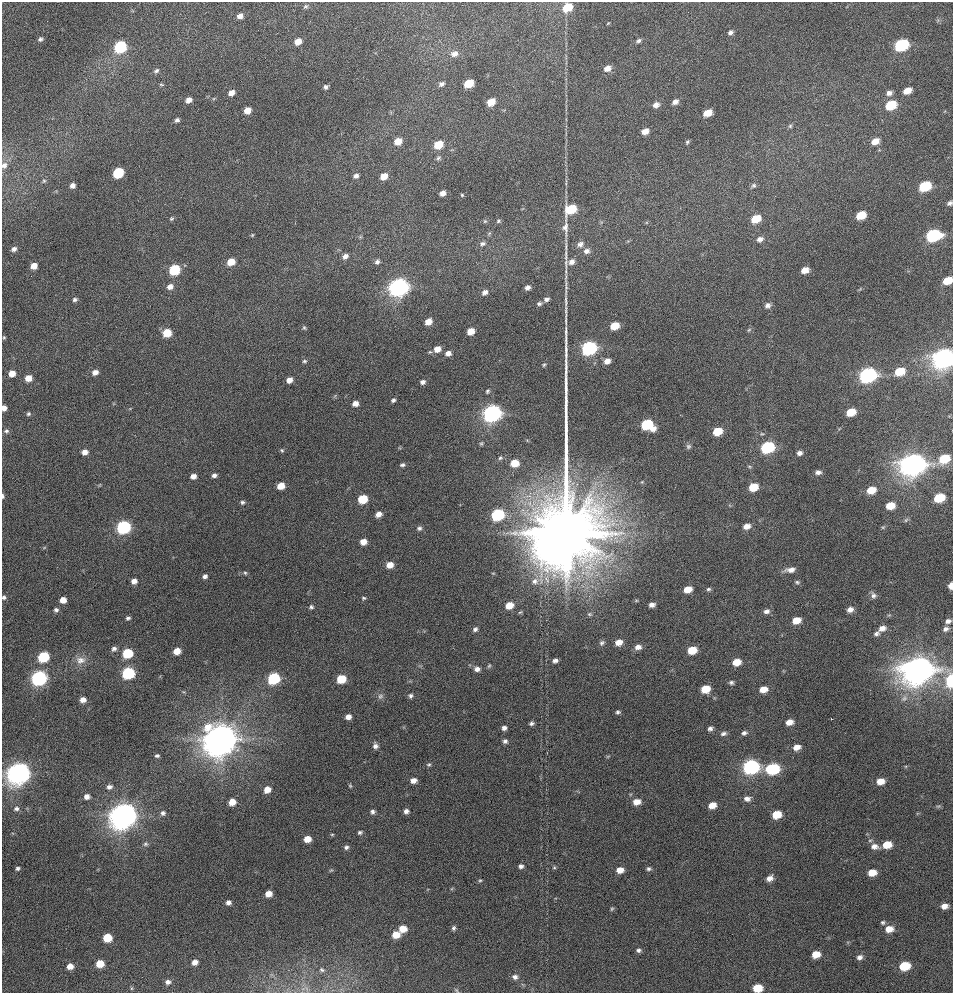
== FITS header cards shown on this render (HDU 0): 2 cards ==
NAXIS1  =                  951 / Axis length
NAXIS2  =                  991 / Axis length

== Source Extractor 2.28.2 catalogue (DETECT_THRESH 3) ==
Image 951 x 991 px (HDU 0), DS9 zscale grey, 1 PNG px = 1 image px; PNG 955 x 995 px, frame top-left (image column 1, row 991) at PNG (2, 2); no overlay
Background 84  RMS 4.7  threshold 14.1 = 3 sigma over >= 5 px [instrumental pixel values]
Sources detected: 268; all 268 listed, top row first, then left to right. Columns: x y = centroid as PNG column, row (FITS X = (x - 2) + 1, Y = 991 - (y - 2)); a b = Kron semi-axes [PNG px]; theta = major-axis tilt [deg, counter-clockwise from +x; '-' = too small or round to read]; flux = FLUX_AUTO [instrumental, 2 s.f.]
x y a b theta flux
306 6 7 5 42 6.4e+02
567 7 8 6 31 9.3e+03
240 16 6 5 - 1.8e+03
608 23 4 2 - 2.6e+02
730 32 7 5 43 9.9e+02
40 39 6 5 - 7.4e+02
298 41 6 5 - 3.0e+03
638 41 7 5 29 7.8e+02
901 45 9 6 25 4.1e+04
120 47 7 6 - 3.8e+04
454 54 10 8 11 2.1e+03
607 68 7 6 - 2.6e+03
156 71 8 5 32 8.6e+02
468 83 7 6 - 9.9e+03
441 84 7 5 29 1.1e+03
161 85 7 3 -9 3.7e+02
326 87 5 4 - 8.0e+02
907 91 7 5 25 3.9e+03
231 93 6 5 - 2.4e+03
889 93 8 6 15 1.5e+03
188 100 6 5 - 2.1e+03
491 102 7 5 28 5.5e+03
675 102 7 5 29 1.5e+03
656 105 7 6 - 1.8e+03
891 105 8 6 25 1.4e+04
247 110 6 5 - 3.5e+03
707 113 7 5 24 5.0e+03
177 120 5 5 - 9.3e+02
790 126 6 5 - 5.6e+02
645 131 7 5 18 2.7e+03
398 141 7 6 - 4.3e+03
875 141 8 6 26 3.6e+03
687 142 5 4 - 5.1e+02
438 145 7 6 - 8.1e+03
438 158 7 6 - 6.9e+02
4 165 8 7 - 1.2e+03
118 173 7 6 - 2.2e+04
356 176 6 5 - 1.2e+03
384 176 6 5 - 3.8e+03
44 181 5 4 - 4.6e+02
566 182 12 2 90 7.3e+02
754 185 8 6 43 7.6e+02
73 186 5 5 - 1.5e+03
925 186 8 6 24 2.2e+04
443 193 5 5 - 1.9e+03
462 195 4 4 - 3.8e+02
950 203 6 5 - 9.2e+02
571 209 8 6 33 1.6e+04
861 215 8 6 23 8.6e+03
171 219 6 5 - 5.2e+02
756 219 8 6 25 8.5e+03
485 221 6 5 - 4.4e+02
498 221 6 5 - 5.5e+02
565 228 20 7 -88 2.4e+03
489 234 6 4 21 4.1e+02
252 235 5 4 - 3.4e+02
933 235 9 7 15 4.7e+04
760 239 7 6 - 1.6e+03
482 244 8 6 3 9.6e+02
580 244 8 7 - 1.4e+03
14 249 7 5 25 1.2e+03
586 251 8 6 14 1.5e+03
345 256 8 6 30 1.4e+03
231 262 6 5 - 5.7e+03
377 262 6 5 - 1.0e+03
572 262 8 7 - 1.7e+03
34 266 6 5 - 3.2e+03
174 270 7 6 - 2.3e+04
805 270 7 5 20 3.2e+03
947 281 7 5 22 7.5e+03
170 287 7 6 - 1.9e+03
398 287 8 7 - 2.1e+05
527 288 6 5 - 1.3e+03
485 292 7 6 - 1.5e+03
546 299 7 5 18 1.1e+03
75 300 6 5 - 8.1e+02
539 303 7 5 13 8.1e+02
768 305 8 7 - 1.4e+03
428 322 6 5 - 3.5e+03
615 326 7 5 21 7.1e+03
304 328 6 5 - 5.0e+02
749 330 6 5 - 5.3e+02
471 331 6 5 - 4.1e+03
167 333 6 6 - 8.1e+03
4 337 5 4 - 3.8e+02
589 348 8 7 - 7.7e+04
437 349 7 6 - 2.9e+03
448 353 6 5 - 1.7e+03
944 358 9 7 21 3.3e+05
304 361 6 4 2 5.6e+02
607 361 6 5 - 2.1e+03
544 365 6 4 65 4.6e+02
900 371 8 6 21 9.0e+03
95 372 7 5 21 2.0e+03
12 373 6 5 - 3.2e+03
868 375 9 7 18 1.1e+05
28 378 6 5 - 3.8e+03
289 380 5 5 - 2.3e+03
423 382 5 4 - 1.1e+03
487 391 5 4 - 5.2e+02
393 400 4 4 - 7.0e+02
355 403 6 5 - 2.1e+03
4 408 5 4 - 1.9e+03
851 412 7 6 - 7.4e+03
492 413 8 7 - 1.7e+05
28 414 6 5 - 5.7e+02
647 425 9 7 -23 2.5e+04
6 431 7 5 -1 7.1e+02
717 431 7 5 20 8.2e+03
762 434 6 3 -1 3.7e+02
481 443 5 4 - 4.1e+02
688 446 7 6 - 7.3e+02
767 447 8 6 17 4.4e+04
282 450 5 4 - 4.6e+02
85 452 6 5 - 2.1e+03
799 453 6 5 - 1.2e+03
500 458 6 5 - 5.4e+02
944 459 8 6 22 1.1e+04
515 463 7 6 - 5.8e+03
912 464 10 8 16 4.6e+05
402 465 6 4 10 7.0e+02
818 472 6 5 - 1.2e+03
214 475 5 4 - 1.1e+03
193 476 5 5 - 1.9e+03
281 486 6 5 - 4.5e+03
753 487 7 6 - 8.3e+03
871 490 7 6 - 6.3e+03
3 496 6 3 -85 6.3e+02
939 498 8 6 17 1.3e+04
363 499 7 6 - 1.2e+04
242 502 6 5 - 6.4e+02
890 506 7 5 15 5.8e+03
378 514 6 5 - 2.2e+03
497 515 7 6 - 4.1e+04
906 520 7 4 45 4.9e+02
747 526 8 5 17 2.2e+03
123 527 7 6 - 6.7e+04
883 527 6 4 18 3.8e+02
419 528 7 5 12 8.1e+02
566 532 40 19 88 3.8e+06
363 542 6 5 - 3.2e+03
44 548 6 3 20 3.0e+02
390 565 6 5 - 3.6e+03
790 570 12 6 4 2.1e+03
245 573 5 4 - 4.7e+02
205 576 6 5 - 1.0e+03
134 581 5 5 - 1.8e+03
535 581 10 9 - 2.2e+03
797 582 7 5 -25 6.0e+02
951 586 5 4 - 3.3e+03
688 589 7 5 20 4.5e+03
708 589 5 5 - 6.4e+02
873 595 8 7 - 1.2e+03
4 597 6 5 - 7.3e+02
364 598 5 4 - 4.4e+02
63 600 5 5 - 3.3e+03
509 605 7 6 - 5.1e+03
652 605 6 4 14 1.4e+03
311 607 6 5 - 6.8e+02
850 609 7 5 24 1.9e+03
56 610 5 5 - 8.7e+02
766 611 8 6 16 1.2e+03
128 618 5 4 - 6.5e+02
796 620 7 5 21 4.9e+03
948 621 5 4 - 1.0e+03
882 628 8 6 17 2.0e+03
475 629 6 5 - 9.2e+02
945 629 6 5 - 1.1e+03
876 634 8 5 34 9.2e+02
619 642 7 5 13 3.3e+03
602 643 7 6 - 8.0e+02
638 647 8 6 9 1.8e+03
114 649 7 6 - 1.0e+03
692 650 7 6 - 7.3e+03
177 651 6 5 - 4.0e+03
127 653 7 6 - 1.8e+04
43 657 7 6 - 2.6e+04
81 660 14 11 3 2.8e+03
555 661 5 4 - 1.0e+03
736 662 7 5 15 4.8e+03
489 666 6 4 67 4.3e+02
477 669 7 5 3 1.5e+03
918 669 11 8 15 8.4e+05
128 673 7 6 - 4.5e+04
39 678 7 7 - 1.1e+05
274 678 7 6 - 3.6e+04
341 679 7 6 - 1.1e+04
951 680 7 4 83 2.7e+04
731 682 5 5 - 7.1e+02
705 689 7 6 - 8.2e+03
763 689 7 5 11 3.8e+03
380 696 9 7 35 1.0e+03
410 696 6 5 - 7.9e+02
83 700 6 5 - 2.2e+03
618 712 5 5 - 6.6e+02
348 717 5 5 - 2.0e+03
789 722 6 5 - 3.0e+03
531 723 5 4 - 7.6e+02
504 728 6 5 - 1.1e+03
710 728 6 5 - 9.8e+02
744 733 7 5 17 9.2e+02
723 734 8 5 15 9.2e+02
221 738 10 9 - 1.2e+06
505 741 5 5 - 9.1e+02
375 746 7 6 - 1.2e+03
797 747 7 5 18 2.6e+03
157 756 5 4 - 6.4e+02
608 756 6 4 19 3.4e+02
429 765 6 5 - 5.4e+02
751 767 8 7 - 9.9e+04
773 769 9 6 8 3.2e+04
18 773 9 8 - 3.5e+05
413 780 6 5 - 2.0e+03
880 781 7 6 - 3.7e+03
350 786 5 4 - 3.9e+02
109 787 7 5 18 1.1e+03
267 790 6 6 - 3.5e+03
87 796 5 5 - 1.8e+03
747 799 8 6 -1 1.6e+03
232 802 6 5 - 4.0e+03
637 802 8 6 8 3.3e+03
712 805 7 6 - 3.7e+03
938 806 8 5 19 5.0e+02
16 809 8 6 12 1.0e+03
406 811 6 6 - 1.2e+03
372 812 6 5 - 9.3e+02
163 813 6 6 - 9.0e+02
124 815 9 8 - 6.3e+05
777 815 7 6 - 7.5e+03
360 832 6 4 14 6.5e+02
332 834 5 3 - 3.3e+02
307 839 6 5 - 3.9e+03
145 844 6 5 - 5.7e+02
887 845 7 6 - 6.4e+03
875 846 9 7 -5 2.2e+03
346 847 6 5 - 8.5e+02
521 866 6 5 - 9.7e+02
554 867 5 5 - 4.0e+02
18 868 5 4 - 6.9e+02
649 869 6 5 - 7.3e+02
331 870 5 4 - 3.9e+02
620 870 7 6 - 3.2e+03
872 873 7 5 10 4.6e+03
769 878 7 5 36 2.0e+03
480 880 5 4 - 4.0e+02
268 894 6 5 - 3.3e+03
228 902 5 5 - 1.2e+03
944 906 7 5 13 2.2e+03
612 909 6 4 67 4.4e+02
883 922 5 5 - 6.0e+02
453 928 6 5 - 7.1e+02
403 929 7 6 - 4.9e+03
889 929 8 6 8 3.6e+03
396 935 7 6 - 5.1e+03
107 938 6 6 - 9.4e+03
638 950 6 6 - 7.7e+02
816 954 7 6 - 4.5e+03
859 957 7 6 - 1.3e+03
195 962 6 5 - 2.0e+03
100 964 6 6 - 6.4e+03
70 966 6 5 - 2.9e+03
904 966 8 6 12 1.2e+04
322 970 6 5 - 5.1e+02
515 977 7 6 - 1.2e+03
168 982 6 5 - 1.3e+03
131 988 6 4 90 3.6e+02
757 988 7 6 - 8.3e+03
456 990 8 5 -49 5.4e+02
At the frame edge (FLAGS 8, measured only in part): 11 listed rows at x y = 4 165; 950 203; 947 281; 944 358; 4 408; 3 496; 951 586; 4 597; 951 680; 757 988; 456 990